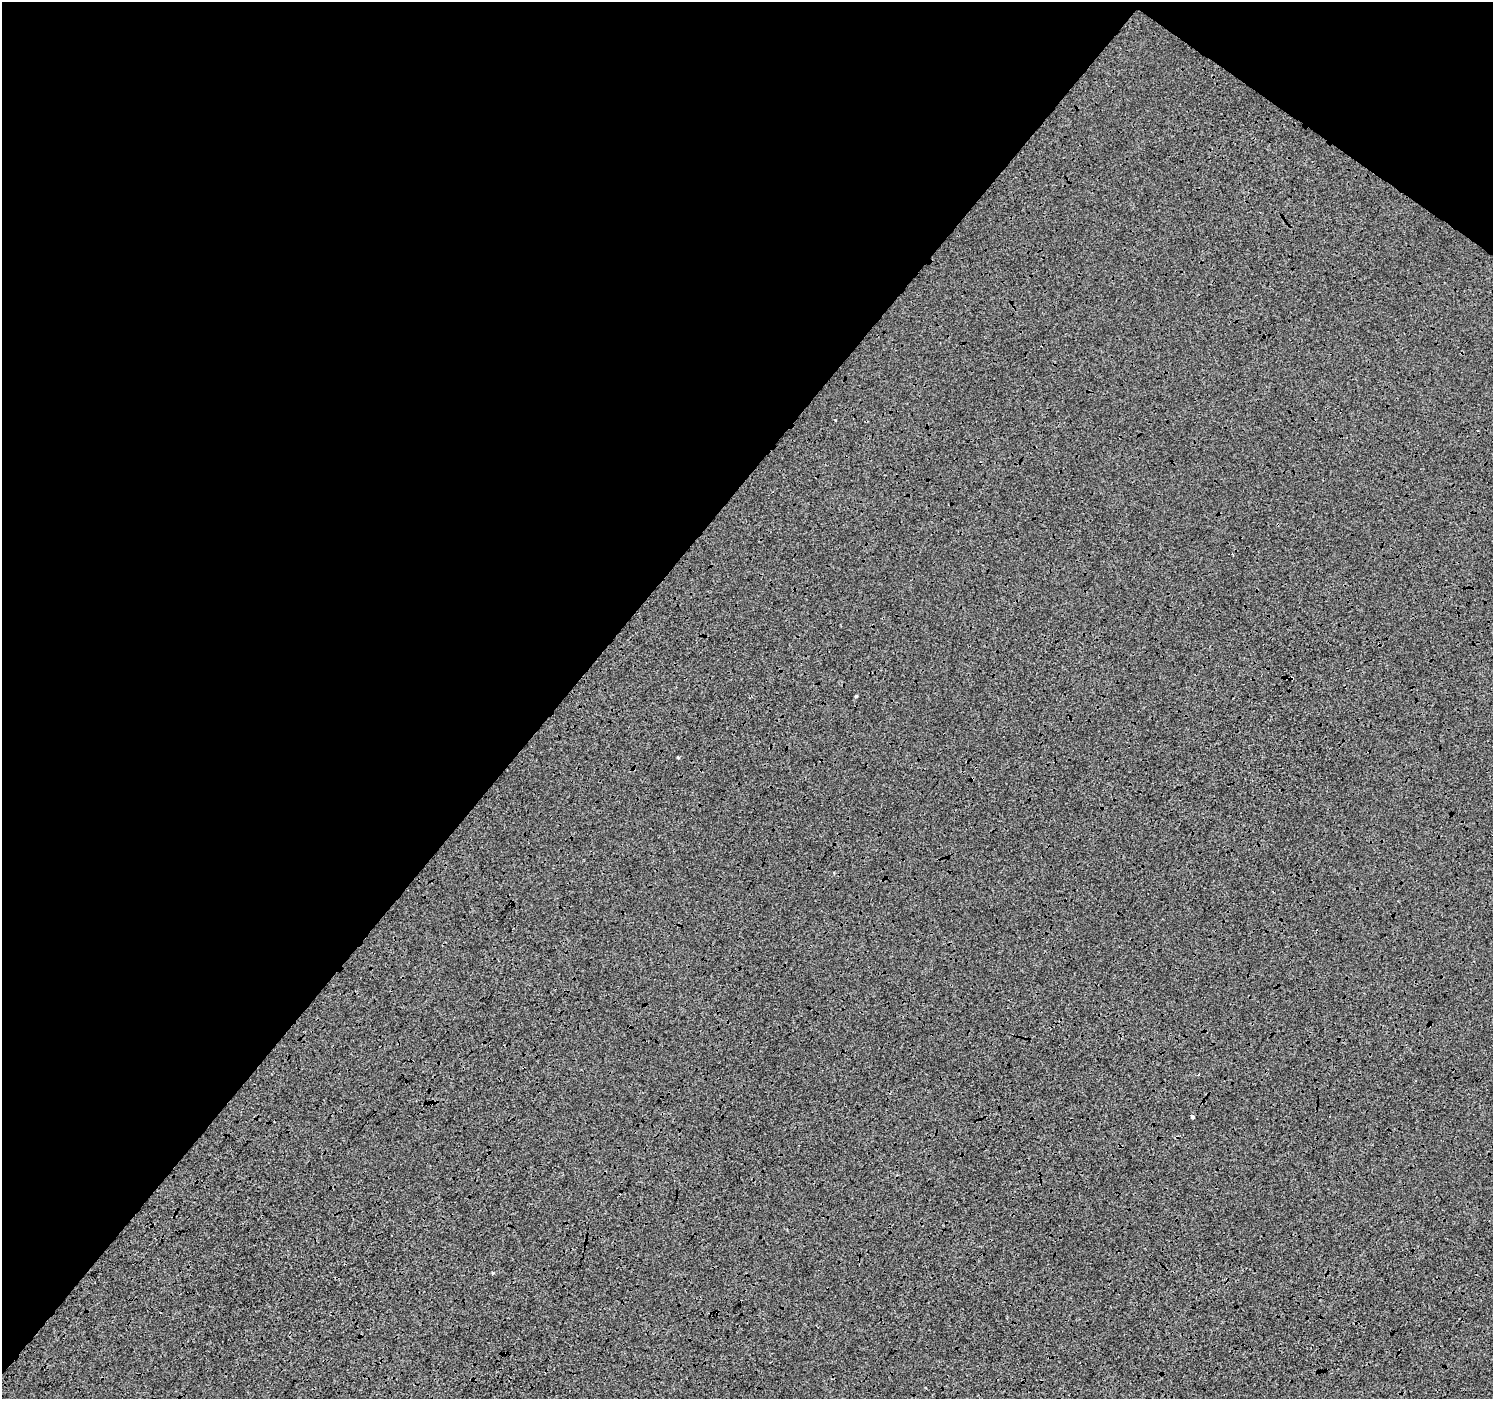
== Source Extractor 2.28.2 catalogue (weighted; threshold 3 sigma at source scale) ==
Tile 2 of 4 x 4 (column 2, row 1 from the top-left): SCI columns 1493-2983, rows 4368-5764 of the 5973 x 6010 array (HDU 1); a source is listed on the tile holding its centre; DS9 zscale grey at full resolution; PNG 1495 x 1401 px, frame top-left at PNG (2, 2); no overlay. Shown black and unused: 40% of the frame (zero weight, under 3 of 4 exposures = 2% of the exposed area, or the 3 px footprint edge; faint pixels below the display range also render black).
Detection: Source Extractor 2.28.2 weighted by HDU 2 'WHT'; one run over the whole footprint, this tile lists its part. Background -0.00333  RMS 0.0066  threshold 0.0298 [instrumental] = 3 sigma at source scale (4.5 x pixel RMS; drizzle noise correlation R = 1.50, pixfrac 1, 0.0396/0.0396 arcsec/px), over >= 5 px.
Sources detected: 6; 1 cosmic-ray / hot-pixel residue — not listed; the other 5 listed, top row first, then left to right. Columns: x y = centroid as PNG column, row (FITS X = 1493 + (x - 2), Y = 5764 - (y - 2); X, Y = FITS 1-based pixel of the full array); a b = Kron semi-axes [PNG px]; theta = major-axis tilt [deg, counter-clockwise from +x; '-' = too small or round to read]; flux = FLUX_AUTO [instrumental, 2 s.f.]
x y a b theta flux
856 696 3 3 - 0.76
678 757 3 3 - 0.68
1198 1074 3 2 - 1
1192 1116 3 3 - 12
493 1273 3 3 - 1.2